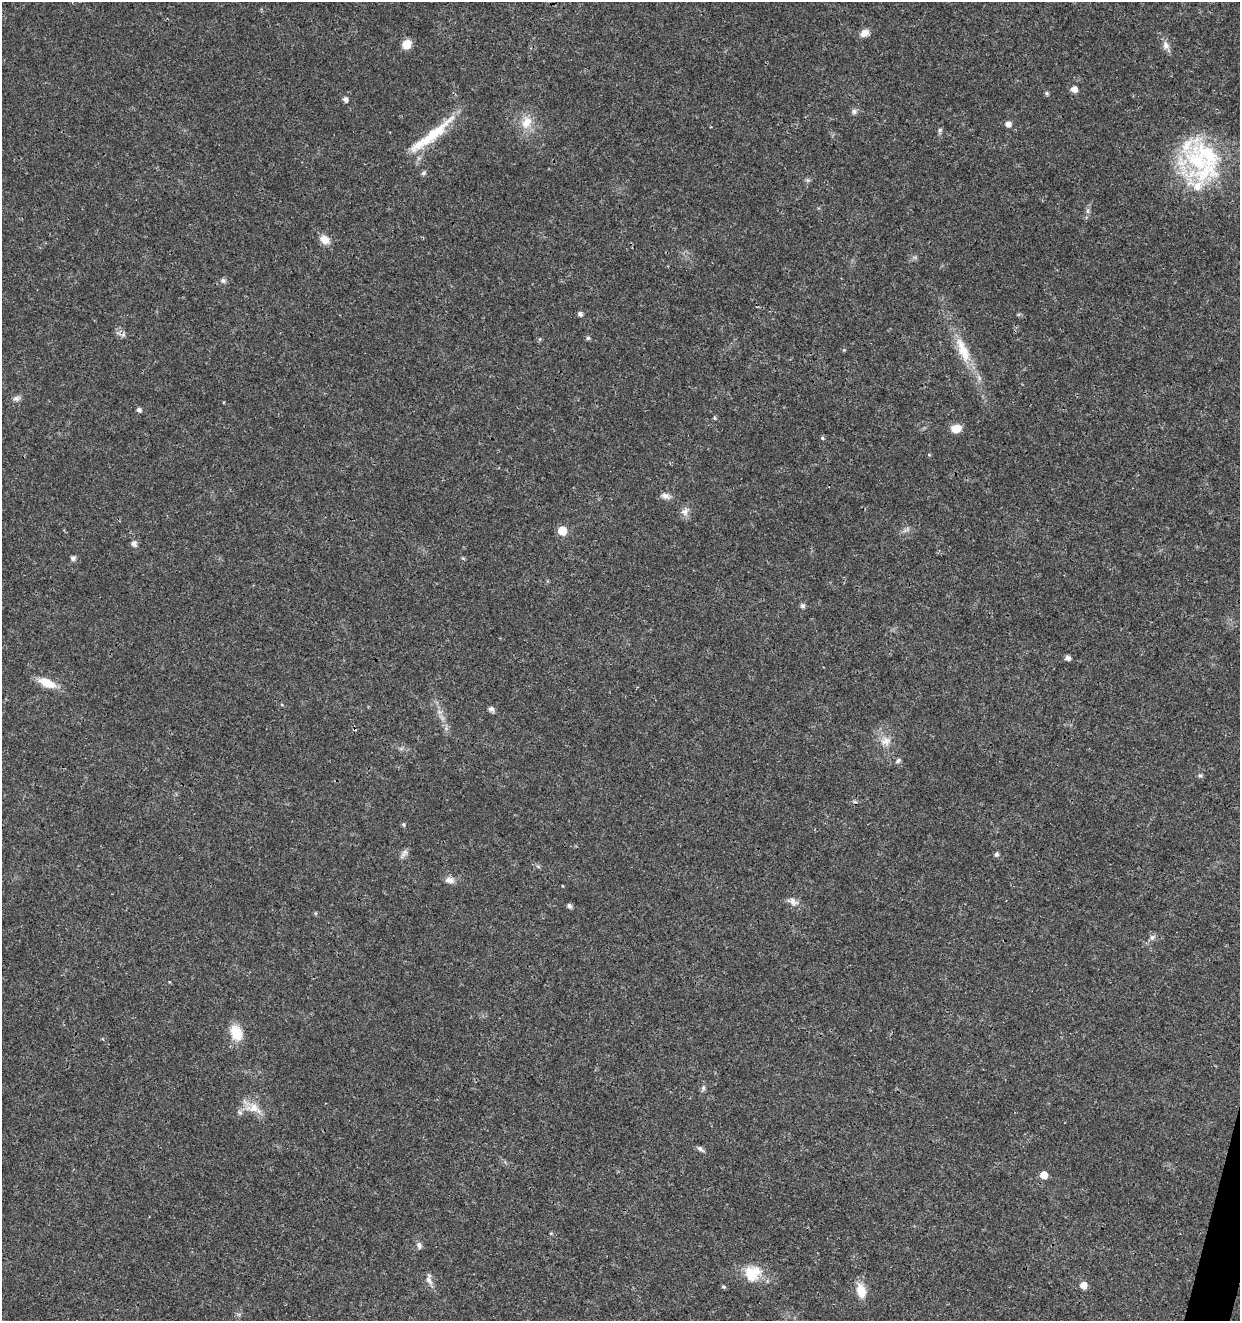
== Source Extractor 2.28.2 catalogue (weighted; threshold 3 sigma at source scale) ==
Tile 6 of 4 x 4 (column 2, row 2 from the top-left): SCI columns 1525-2762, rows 2646-3964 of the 5463 x 5297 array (HDU 1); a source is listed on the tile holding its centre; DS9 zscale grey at full resolution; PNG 1242 x 1323 px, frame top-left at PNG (2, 2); no overlay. Shown black and unused: <1% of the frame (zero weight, under 3 of 4 exposures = <1% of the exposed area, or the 3 px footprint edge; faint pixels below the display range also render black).
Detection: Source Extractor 2.28.2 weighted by HDU 2 'WHT'; one run over the whole footprint, this tile lists its part. Background 0.018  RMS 0.002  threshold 0.00906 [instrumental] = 3 sigma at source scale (4.5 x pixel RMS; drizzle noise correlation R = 1.50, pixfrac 1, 0.0396/0.0396 arcsec/px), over >= 5 px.
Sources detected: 62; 2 cosmic-ray / hot-pixel residue — not listed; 3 inside a brighter listed object's ellipse — not listed separately; the other 57 listed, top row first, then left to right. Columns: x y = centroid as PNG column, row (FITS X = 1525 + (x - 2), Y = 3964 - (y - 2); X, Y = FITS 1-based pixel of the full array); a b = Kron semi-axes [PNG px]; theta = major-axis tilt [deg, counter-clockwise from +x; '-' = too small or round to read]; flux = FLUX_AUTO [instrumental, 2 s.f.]
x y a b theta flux
864 33 12 8 31 1.4
407 44 9 8 - 2.6
1166 46 11 9 -73 1.2
1074 89 6 5 - 1.4
1047 93 5 5 - 0.42
345 99 5 5 - 0.86
854 111 8 7 - 0.66
526 122 20 14 67 3.4
1008 124 5 5 - 1.3
940 130 6 5 - 0.4
431 136 71 11 38 8.3
1207 157 72 44 -86 25
424 173 7 5 27 0.4
1088 211 7 4 -89 0.46
325 239 13 9 -42 1.9
223 280 7 6 - 0.57
580 314 5 5 - 0.7
588 338 6 5 - 0.41
540 339 5 5 - 0.26
844 350 4 4 - 0.18
963 350 41 13 -67 6
16 398 10 7 10 0.74
139 410 6 5 - 0.62
956 428 9 7 10 3.1
822 438 5 4 - 0.29
929 455 5 3 - 0.19
665 496 13 8 -23 1
685 512 12 9 38 1.1
906 530 14 3 34 0.57
562 531 6 5 - 6.4
134 544 6 5 - 1
73 558 5 5 - 0.68
802 606 6 6 - 0.49
1068 658 5 4 - 0.94
47 683 22 10 -23 3.4
491 709 7 6 - 0.65
885 741 14 12 9 1.9
898 761 9 5 44 0.43
1200 775 6 5 - 0.38
403 825 5 4 - 0.3
403 854 14 6 53 0.81
996 854 5 5 - 0.53
449 880 13 8 -14 1.1
792 901 16 9 -23 1.2
569 906 5 4 - 0.7
1152 937 8 6 75 0.63
236 1033 19 13 -69 4.3
703 1088 10 5 83 0.48
254 1108 20 11 -16 3.4
700 1149 11 5 -34 0.61
1044 1175 5 5 - 2.7
419 1245 9 7 -68 0.67
752 1273 21 20 - 5.2
429 1280 14 8 -60 1.1
1083 1285 5 5 - 2.1
723 1287 5 4 - 0.32
861 1290 15 10 -76 3.5